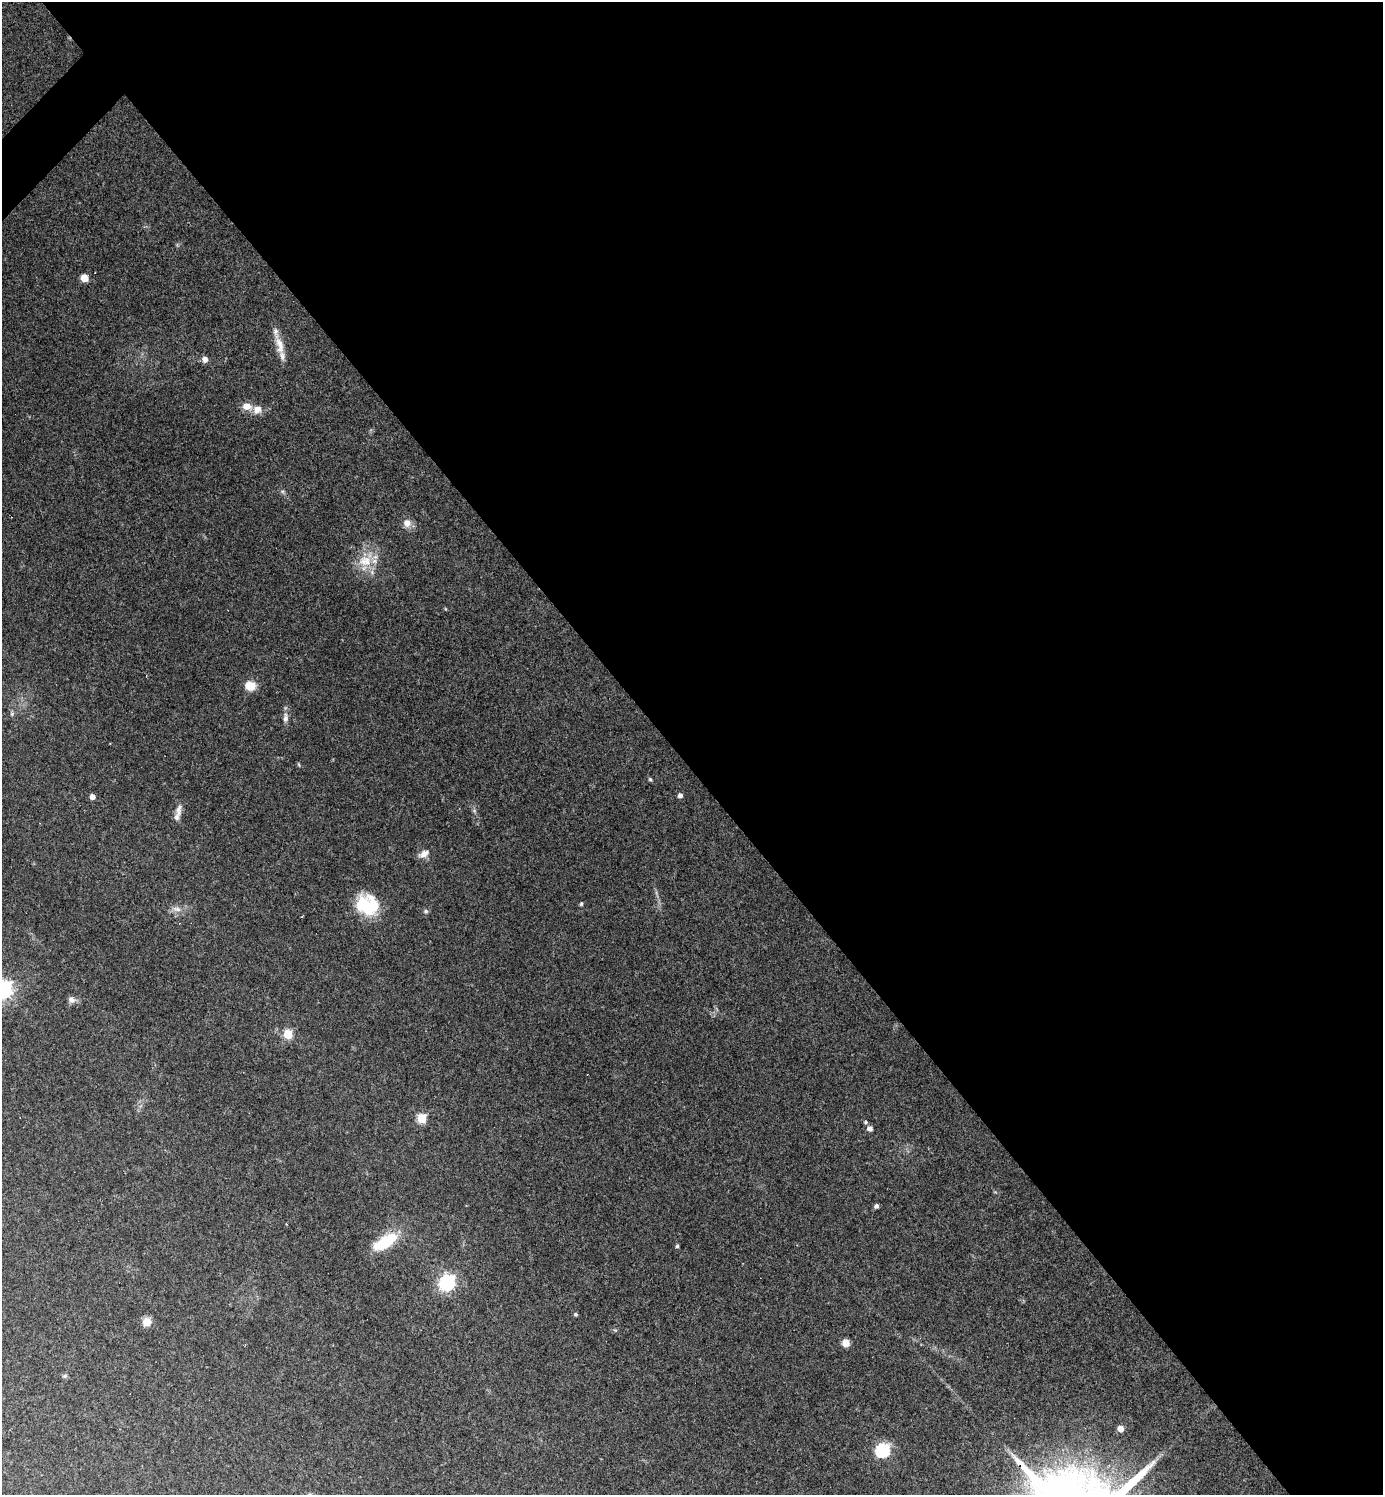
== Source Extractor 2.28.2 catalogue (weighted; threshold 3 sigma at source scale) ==
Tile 8 of 4 x 4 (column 4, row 2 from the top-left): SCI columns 4298-5678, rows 2988-4480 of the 5973 x 5974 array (HDU 1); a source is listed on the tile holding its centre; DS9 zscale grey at full resolution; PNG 1385 x 1497 px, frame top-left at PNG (2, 2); no overlay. Shown black and unused: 52% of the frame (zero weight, under 2 of 3 exposures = <1% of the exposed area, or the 3 px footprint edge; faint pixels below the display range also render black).
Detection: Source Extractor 2.28.2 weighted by HDU 2 'WHT'; one run over the whole footprint, this tile lists its part. Background 0.151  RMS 0.01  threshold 0.0459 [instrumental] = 3 sigma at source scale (4.5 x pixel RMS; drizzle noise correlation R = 1.50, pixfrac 1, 0.05/0.05 arcsec/px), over >= 5 px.
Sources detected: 41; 1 inside a brighter object's white glare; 1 cosmic-ray / hot-pixel residue — not listed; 1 inside a brighter listed object's ellipse — not listed separately; the other 38 listed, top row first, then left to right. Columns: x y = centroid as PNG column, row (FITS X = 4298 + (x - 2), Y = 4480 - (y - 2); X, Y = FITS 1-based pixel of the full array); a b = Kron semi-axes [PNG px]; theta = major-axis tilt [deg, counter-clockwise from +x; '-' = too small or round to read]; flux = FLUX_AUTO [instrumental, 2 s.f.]
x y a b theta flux
84 278 6 6 - 13
280 345 28 10 -76 14
205 359 7 6 - 4.4
247 406 9 7 -10 9.8
257 409 13 10 38 7.7
407 523 11 10 - 7.5
367 562 20 11 -76 19
250 686 11 9 -16 14
12 713 6 4 2 1.6
285 718 14 7 84 4.9
299 765 5 3 - 0.98
650 779 5 4 - 1.4
680 795 5 5 - 3.3
92 797 4 4 - 7.9
178 811 18 7 83 6.4
424 854 15 8 29 6.2
365 904 24 21 -44 46
581 904 5 4 - 1.5
177 909 14 6 -13 5.6
426 911 6 5 - 1.8
302 916 3 2 - 0.95
2 990 7 7 - 500
71 999 9 8 - 4.2
288 1034 5 5 - 48
422 1118 5 5 - 49
865 1122 5 5 - 1.6
870 1128 5 5 - 5.3
876 1206 5 4 - 2.9
286 1224 3 2 - 0.98
385 1242 29 12 31 40
677 1246 4 3 - 1.9
447 1282 7 7 - 260
575 1314 5 4 - 1.3
147 1322 7 6 - 16
846 1343 6 5 - 14
65 1376 7 5 20 1.7
1120 1429 5 5 - 11
883 1450 7 6 - 150
Isophote crosses this tile's border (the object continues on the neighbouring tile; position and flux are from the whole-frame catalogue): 1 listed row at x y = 2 990